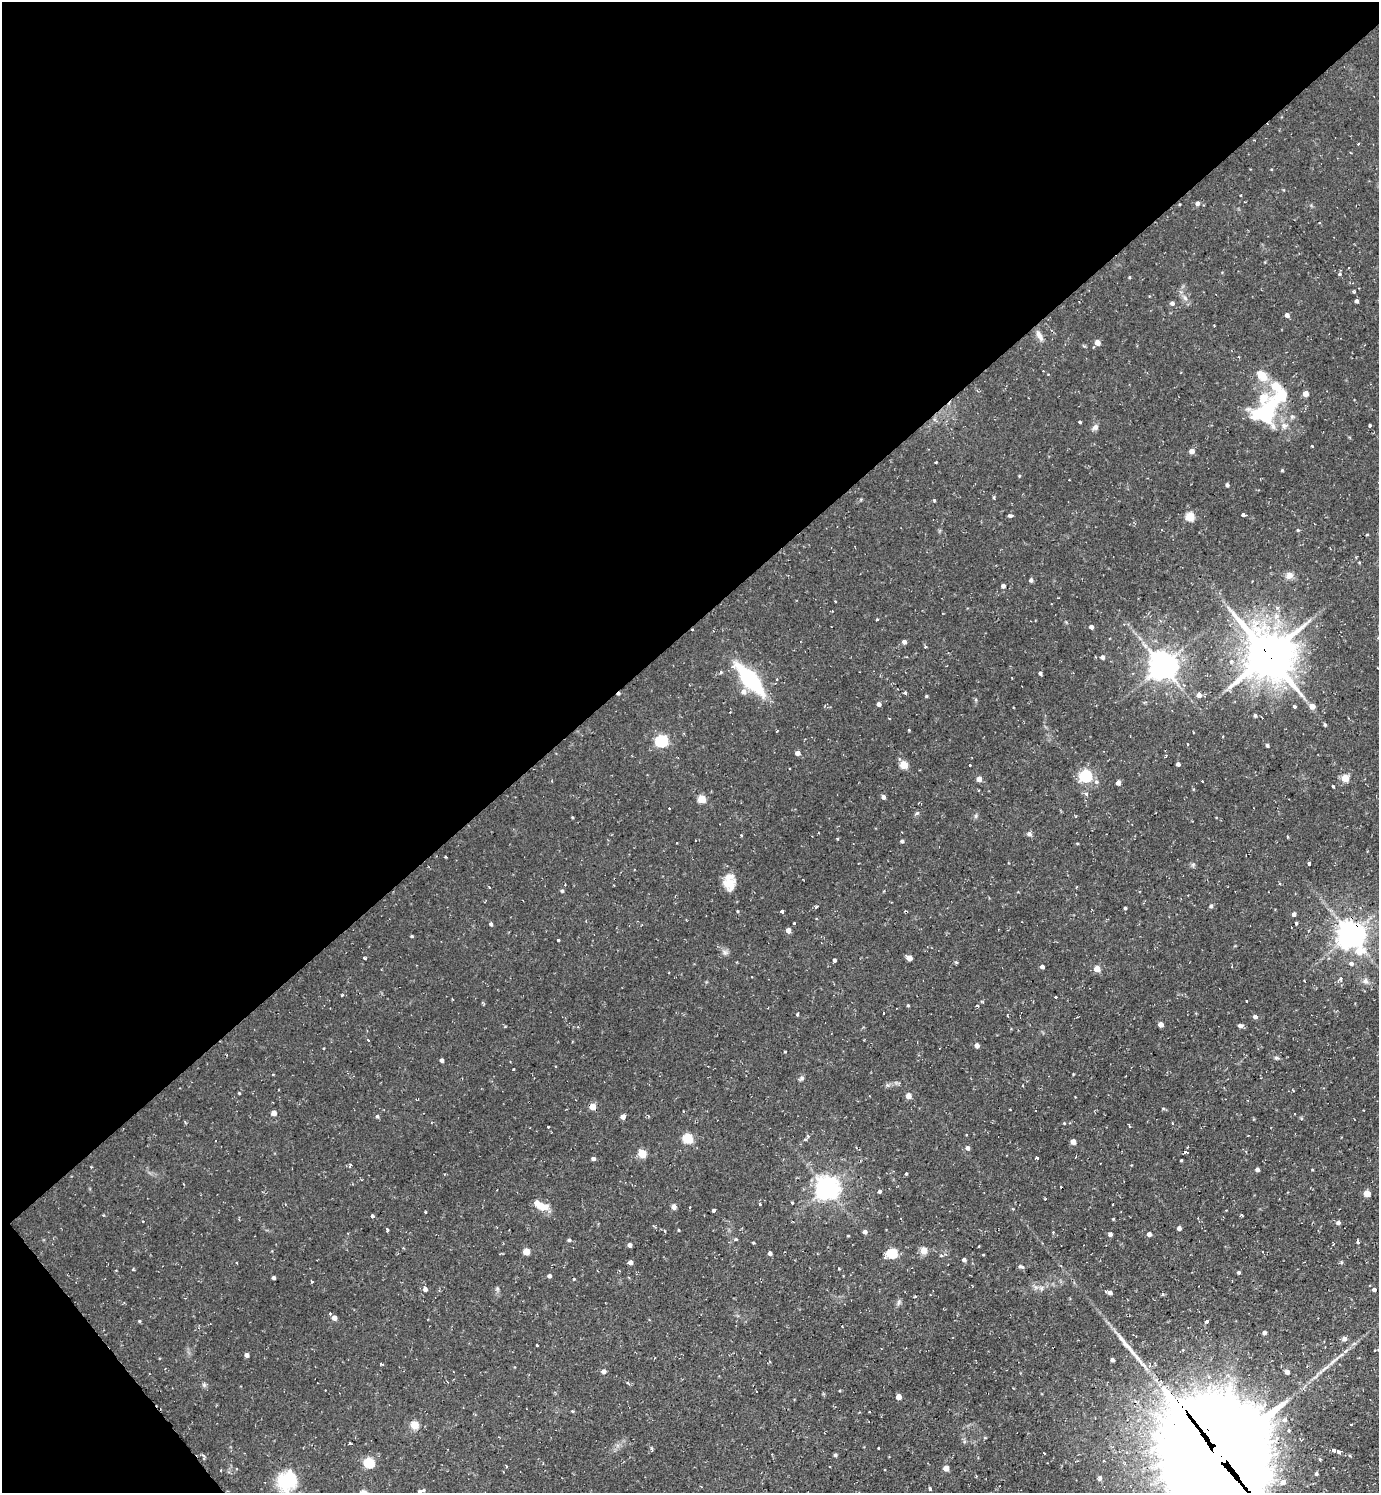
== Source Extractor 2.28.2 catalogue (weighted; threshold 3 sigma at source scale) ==
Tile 5 of 4 x 4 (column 1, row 2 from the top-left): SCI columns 155-1531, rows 2981-4471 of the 5960 x 5963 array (HDU 1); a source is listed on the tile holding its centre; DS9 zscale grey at full resolution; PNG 1381 x 1495 px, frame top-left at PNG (2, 2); no overlay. Shown black and unused: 44% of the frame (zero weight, under 2 of 3 exposures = <1% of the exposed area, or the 3 px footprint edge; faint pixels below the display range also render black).
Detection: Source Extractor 2.28.2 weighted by HDU 2 'WHT'; one run over the whole footprint, this tile lists its part. Background 0.0712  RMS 0.0071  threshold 0.0321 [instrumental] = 3 sigma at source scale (4.5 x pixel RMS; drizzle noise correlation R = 1.50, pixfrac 1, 0.05/0.05 arcsec/px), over >= 5 px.
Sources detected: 253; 1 inside a brighter object's white glare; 10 cosmic-ray / hot-pixel residue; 1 long thin detection or spike segment (spike, bleed or trail) — not listed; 3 inside a brighter listed object's ellipse — not listed separately; the other 238 listed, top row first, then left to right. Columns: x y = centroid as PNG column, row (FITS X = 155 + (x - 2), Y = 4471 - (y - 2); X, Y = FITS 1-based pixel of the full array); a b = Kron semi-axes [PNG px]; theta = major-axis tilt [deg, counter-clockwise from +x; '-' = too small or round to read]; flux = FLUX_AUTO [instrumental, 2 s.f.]
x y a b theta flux
1241 195 3 2 - 0.77
1197 203 5 5 - 2.5
1340 274 5 4 - 1
1129 277 4 3 - 0.65
1353 292 3 3 - 1.9
1149 296 3 2 - 0.5
1185 298 8 4 -46 2.2
1356 301 4 3 - 2.1
1172 303 6 5 - 1.8
1287 315 4 4 - 2.6
1214 325 2 2 - 0.62
1039 336 15 6 -62 3.9
1098 342 5 4 - 6.1
1262 376 17 11 -42 11
1276 386 15 10 -49 14
1306 393 4 4 - 7.4
1263 413 30 21 -15 44
1079 422 3 3 - 5.1
1369 425 4 3 - 1.6
1095 427 8 6 48 2.9
1312 446 3 3 - 0.65
1192 451 4 4 - 5.7
1282 470 4 4 - 0.71
1019 476 4 3 - 0.69
1227 485 4 3 - 1.5
934 500 3 3 - 0.97
1243 515 3 3 - 5.6
1010 516 5 4 - 1.6
1190 517 5 5 - 34
1298 530 4 4 - 0.79
1367 534 4 2 - 0.53
1289 576 11 9 47 4.2
1031 580 5 4 - 1.9
1003 586 4 4 - 2.1
877 620 3 2 - 0.78
1124 624 5 4 - 0.92
1091 627 4 4 - 2.7
904 642 4 4 - 2.8
926 647 4 2 - 0.61
1268 655 17 14 -49 2900
1102 657 5 4 - 2.3
1162 665 9 8 - 1100
1040 673 4 3 - 1.5
750 679 26 10 -48 91
777 679 3 3 - 0.91
1183 685 6 5 - 1.7
743 691 7 7 - 3.9
905 693 3 3 - 2.5
1199 695 5 5 - 3.9
926 696 3 3 - 0.87
879 704 5 4 - 2.3
1294 706 3 3 - 2.5
1312 706 5 5 - 6
1255 715 5 4 - 1.1
889 718 3 2 - 0.64
1325 725 5 4 - 1
662 741 7 5 16 92
1187 744 3 2 - 0.79
1267 745 4 3 - 1.5
797 753 4 4 - 3.5
1178 764 4 4 - 2.3
904 765 5 5 - 21
970 765 3 3 - 1
1086 776 5 5 - 110
1345 778 5 5 - 18
979 779 4 4 - 5.8
1096 782 7 7 - 2.1
1118 783 4 4 - 3.3
1333 786 4 3 - 2.6
978 790 2 2 - 0.65
1086 794 5 4 - 1.6
883 797 4 4 - 2.5
702 799 5 5 - 24
917 813 6 4 42 1.1
976 816 6 4 89 1.2
1029 834 5 5 - 2.5
741 835 3 3 - 1.1
1287 837 3 3 - 0.8
837 839 3 2 - 0.95
902 841 4 4 - 1.4
1077 843 4 3 - 0.56
445 857 3 2 - 1.2
1309 864 3 3 - 4.7
1193 865 6 6 - 1.3
729 884 16 15 - 11
565 885 2 2 - 0.51
489 887 3 2 - 2.1
562 891 4 4 - 1.1
1211 906 5 4 - 1.5
816 907 5 3 - 1.1
1125 908 3 3 - 1.1
738 911 4 3 - 0.62
782 911 4 3 - 4.2
1294 914 4 4 - 2.6
1296 923 3 3 - 1.1
491 924 5 4 - 1.5
788 930 4 4 - 5
1350 934 8 8 - 970
412 936 4 3 - 0.76
558 940 3 3 - 1.8
1359 951 10 9 - 13
725 952 7 6 - 2.2
364 958 3 3 - 2.7
909 958 4 4 - 6.7
834 960 4 3 - 3.3
956 962 5 3 - 0.87
1351 963 6 5 - 2.2
1042 967 4 4 - 2.3
1097 969 4 4 - 11
1340 979 4 4 - 2.8
1305 981 3 2 - 0.59
1365 981 9 8 - 2.7
342 995 4 3 - 0.8
1056 997 3 3 - 4.1
1247 1001 3 2 - 0.72
908 1005 4 3 - 0.75
883 1013 3 3 - 1.1
797 1014 3 3 - 0.81
1007 1015 3 2 - 0.54
1255 1017 5 4 - 2.4
1161 1024 4 4 - 5.4
1240 1025 5 4 - 2.8
368 1040 4 3 - 4.2
977 1045 4 4 - 2.9
1276 1058 6 5 - 1.3
442 1060 4 3 - 2.1
514 1069 3 2 - 0.82
801 1078 7 5 23 1.5
239 1093 4 3 - 0.59
908 1096 5 4 - 6.3
592 1106 5 4 - 12
1163 1108 5 3 - 0.74
1010 1110 3 2 - 0.59
274 1113 4 4 - 4.9
377 1116 5 4 - 1.2
623 1117 4 4 - 3.9
1301 1118 4 4 - 0.94
1129 1125 4 2 - 1.3
548 1127 3 3 - 1.4
967 1135 3 2 - 0.75
1248 1136 3 2 - 0.53
688 1138 5 5 - 47
805 1139 4 4 - 1.5
1073 1142 4 4 - 6.2
967 1148 5 4 - 2.6
1185 1152 4 3 - 1.3
642 1153 5 5 - 24
1037 1158 3 3 - 5.1
593 1159 4 3 - 2
1181 1160 3 3 - 0.59
1257 1169 4 4 - 2.2
906 1174 3 3 - 2.2
826 1187 7 7 - 620
880 1191 4 4 - 1.7
1367 1193 4 4 - 14
792 1203 3 2 - 1
760 1204 3 3 - 1.6
544 1207 15 9 5 8.2
674 1207 7 6 - 2.1
690 1207 3 3 - 1.2
714 1210 4 3 - 6.3
1241 1215 3 3 - 0.96
372 1216 4 3 - 3.8
1113 1219 4 3 - 0.64
143 1221 3 3 - 0.62
1338 1222 4 4 - 2.3
1179 1228 4 4 - 2.7
387 1230 3 3 - 2.1
678 1230 4 2 - 0.6
865 1232 4 4 - 2.4
1053 1232 2 2 - 0.57
1110 1234 4 4 - 2.1
1149 1234 4 4 - 3.5
848 1236 4 2 - 0.59
736 1239 4 4 - 0.82
569 1240 4 4 - 1.3
753 1242 4 2 - 0.69
1358 1242 3 3 - 5.1
630 1245 4 4 - 2.9
924 1250 6 5 - 11
526 1252 6 5 - 6.4
770 1253 4 4 - 2
892 1253 5 5 - 55
941 1255 5 3 - 0.84
964 1260 4 4 - 2.1
630 1262 4 4 - 3.1
236 1263 3 2 - 0.78
1021 1266 7 5 -23 1.7
839 1268 3 3 - 2.4
133 1269 3 3 - 0.9
1238 1272 4 3 - 1.2
549 1276 4 4 - 1.6
274 1277 4 3 - 1.3
312 1281 3 3 - 1.6
1041 1288 7 4 71 1.4
425 1289 5 5 - 2.6
1374 1290 4 3 - 10
1106 1291 3 3 - 1.3
1110 1293 4 4 - 1.8
899 1302 10 4 79 1.6
330 1313 3 3 - 1.4
334 1318 4 4 - 4.6
139 1321 4 3 - 0.76
1207 1321 4 3 - 7.8
1264 1332 4 4 - 1.9
1344 1339 6 5 - 2.7
537 1345 3 2 - 0.75
1375 1350 4 2 - 0.51
247 1355 4 4 - 2.8
1112 1360 4 3 - 2.4
1335 1360 38 5 39 9.1
380 1364 4 3 - 0.86
604 1371 5 4 - 2.9
1287 1372 5 4 - 3.1
627 1383 4 3 - 1.3
204 1385 5 5 - 1.4
899 1397 4 4 - 6
572 1411 3 3 - 1.3
869 1412 2 2 - 0.56
1285 1420 5 4 - 4
414 1425 5 5 - 24
350 1443 3 3 - 3
878 1448 3 2 - 0.74
1334 1450 3 3 - 3.9
1339 1452 4 3 - 3.9
1044 1453 2 2 - 0.82
835 1455 4 4 - 1.4
1219 1455 42 36 -57 17000
369 1462 5 5 - 53
506 1466 3 2 - 0.76
946 1468 4 4 - 7.3
220 1470 3 2 - 0.76
1316 1473 3 3 - 1.2
1099 1478 5 4 - 1.5
287 1481 25 21 45 30
1283 1482 7 6 - 4.1
930 1488 3 3 - 1.4
421 1491 8 4 19 2.2
Overlapping masked pixels (flux is a lower limit): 4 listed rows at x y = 1268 655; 1350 934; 592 1106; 1219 1455
Isophote crosses this tile's border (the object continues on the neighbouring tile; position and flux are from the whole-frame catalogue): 2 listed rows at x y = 1219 1455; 421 1491